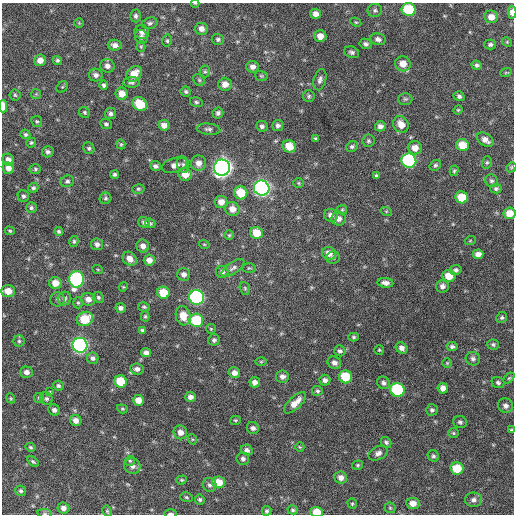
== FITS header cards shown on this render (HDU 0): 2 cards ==
NAXIS1  =                  512 / Axis length
NAXIS2  =                  512 / Axis length

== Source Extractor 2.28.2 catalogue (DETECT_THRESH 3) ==
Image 512 x 512 px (HDU 0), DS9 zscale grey, 1 PNG px = 1 image px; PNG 516 x 516 px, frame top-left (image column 1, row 512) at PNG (2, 3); each listed source drawn as its Kron ellipse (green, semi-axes under 4 px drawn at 4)
Background 297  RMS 18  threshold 53.8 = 3 sigma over >= 5 px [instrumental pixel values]
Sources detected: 234; all 234 listed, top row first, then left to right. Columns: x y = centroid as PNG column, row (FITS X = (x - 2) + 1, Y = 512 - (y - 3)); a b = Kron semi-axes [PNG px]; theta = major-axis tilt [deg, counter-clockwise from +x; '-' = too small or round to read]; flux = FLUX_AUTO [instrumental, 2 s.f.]
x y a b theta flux
195 3 4 3 - 860
409 9 7 6 - 57000
375 10 7 6 - 2900
512 12 6 4 -87 8000
316 14 5 5 - 6800
136 16 6 5 - 3000
491 17 7 6 - 11000
356 22 6 4 -27 1500
79 23 5 4 - 1200
150 23 8 5 15 2700
201 29 6 6 - 6500
142 32 7 7 - 4100
320 36 6 6 - 8800
141 37 7 6 - 3700
218 39 6 5 - 2600
378 39 8 6 -13 4300
167 41 6 4 77 1900
507 42 5 4 - 1400
365 44 6 5 - 3000
490 44 6 5 - 2600
115 45 7 5 -6 5800
141 47 5 4 - 1400
352 52 8 5 -22 3100
40 60 6 5 - 9100
57 60 5 4 - 2200
403 64 8 7 - 14000
476 65 5 4 - 2400
107 66 7 7 - 5200
252 67 6 6 - 5500
205 72 6 5 - 2100
506 72 6 3 19 1300
134 74 8 6 46 17000
96 75 7 6 - 4400
261 76 6 5 - 1700
199 80 6 5 - 1900
320 80 11 6 76 4000
132 82 8 5 3 2900
225 84 7 6 - 8100
104 85 4 4 - 2400
62 87 6 5 - 1300
186 92 5 5 - 2300
36 94 5 5 - 1600
122 94 6 6 - 12000
15 95 5 5 - 1700
309 96 6 6 - 2100
459 96 5 5 - 2800
405 99 7 5 -2 2300
196 102 6 5 - 2200
140 104 8 6 -35 31000
3 106 6 3 89 15000
458 110 5 4 - 1300
84 112 6 5 - 1900
218 113 5 5 - 3400
111 114 5 5 - 3100
37 121 6 5 - 1900
106 124 5 4 - 2300
401 124 9 7 -55 12000
164 125 5 5 - 6600
278 125 5 5 - 3300
262 126 6 5 - 3300
380 126 5 5 - 5000
208 129 12 5 -6 3600
25 134 5 4 - 2200
315 139 4 3 - 1800
485 140 9 6 -32 7500
368 141 6 6 - 2300
31 143 5 4 - 1800
121 144 5 4 - 1500
462 145 6 6 - 19000
289 146 7 6 - 20000
352 146 6 5 - 2400
89 148 6 5 - 2100
415 148 7 6 - 10000
48 152 6 5 - 3400
8 160 6 5 - 5700
409 161 7 7 - 190000
487 162 6 5 - 1900
199 163 8 7 - 7500
175 165 13 7 16 7400
183 165 8 6 -74 3500
435 165 6 5 - 2200
155 166 5 5 - 3200
511 167 5 4 - 1600
8 168 6 5 - 7400
222 168 8 8 - 700000
35 169 6 5 - 1900
454 171 5 4 - 1600
115 174 4 4 - 2400
185 174 7 6 - 13000
376 176 4 4 - 2000
67 181 7 5 24 2800
491 181 6 6 - 2500
298 183 5 5 - 1600
33 188 5 4 - 2400
262 188 8 7 - 410000
138 189 6 4 13 2000
496 189 5 5 - 2600
241 193 7 6 - 28000
23 196 6 5 - 2700
462 197 6 6 - 26000
106 198 6 6 - 2400
221 202 6 6 - 8900
31 208 5 5 - 2400
232 209 7 7 - 9000
342 210 5 4 - 1400
386 211 5 3 - 1300
510 213 6 5 - 16000
331 215 7 6 - 5500
339 219 7 7 - 5500
144 222 6 5 - 3600
150 223 5 4 - 1800
10 231 5 4 - 1600
59 231 4 4 - 2200
257 233 6 6 - 23000
229 235 5 5 - 1700
74 241 5 4 - 2000
470 241 5 3 - 1000
97 244 6 6 - 4000
204 244 5 3 - 1100
143 246 6 6 - 6500
329 253 7 6 - 9000
478 254 5 4 - 7600
333 258 7 6 - 2400
130 259 8 6 -43 8500
149 260 5 5 - 7400
233 268 13 5 34 4300
249 268 7 5 0 1600
98 270 5 3 - 1100
456 270 6 5 - 2900
222 272 6 6 - 3400
184 274 6 6 - 4700
449 276 6 6 - 17000
77 279 8 7 - 190000
55 283 6 6 - 12000
385 283 8 4 -7 5600
442 286 6 6 - 5000
123 287 5 3 - 1100
245 288 7 5 -69 2000
8 291 7 5 -1 14000
163 293 6 6 - 25000
98 297 6 5 - 2200
197 297 7 7 - 250000
64 298 7 6 - 3200
58 299 7 7 - 2900
88 299 7 6 - 7000
78 303 5 5 - 1800
144 307 6 4 -12 2000
120 308 5 5 - 3700
145 316 5 4 - 1800
183 316 10 7 -74 16000
502 317 5 5 - 2200
85 319 8 7 - 34000
196 320 7 6 - 59000
211 329 5 4 - 1300
143 330 4 4 - 2300
354 337 5 4 - 2000
214 340 6 5 - 2700
19 341 5 5 - 2200
493 344 6 5 - 2200
80 345 7 7 - 340000
452 346 5 4 - 2700
401 348 6 5 - 5300
379 350 5 5 - 1500
340 351 6 5 - 2900
146 353 5 4 - 5100
93 358 6 5 - 3200
473 359 7 6 - 3500
261 362 6 4 1 1500
334 363 7 6 - 5000
447 363 5 5 - 1500
137 369 7 5 -6 4600
26 372 6 5 - 5200
234 373 6 5 - 6300
282 376 6 6 - 5200
345 377 6 6 - 41000
509 378 6 4 44 1500
325 380 5 5 - 4300
120 381 6 6 - 32000
255 382 5 5 - 6000
498 382 6 5 - 2700
383 383 6 6 - 3400
58 386 5 5 - 2200
443 388 5 5 - 6800
397 390 7 6 - 120000
317 391 5 5 - 2200
49 392 4 3 - 1000
190 397 5 5 - 4700
11 398 5 4 - 1400
39 398 5 5 - 1700
46 399 6 6 - 2700
138 400 5 5 - 11000
295 403 14 6 43 13000
505 406 8 7 - 5300
122 409 5 4 - 1500
54 410 6 5 - 4100
432 410 6 5 - 2900
235 420 5 4 - 1600
76 421 6 5 - 6600
460 422 7 6 - 2800
253 428 6 5 - 3900
511 430 4 3 - 1300
180 432 7 6 - 7300
453 433 5 4 - 1700
192 439 5 3 - 1300
386 442 6 4 -43 2500
30 447 5 4 - 1800
300 447 5 4 - 1300
247 450 6 5 - 4300
378 453 10 6 26 4800
433 456 6 5 - 2400
243 459 6 6 - 3600
130 461 5 4 - 1600
33 462 7 4 -36 2000
358 465 5 4 - 1800
132 466 8 7 - 5500
457 468 6 6 - 32000
341 478 6 6 - 7000
182 480 5 4 - 1600
218 482 6 6 - 21000
210 485 7 6 - 3600
21 491 5 5 - 2300
186 497 6 5 - 1700
200 500 5 5 - 2300
473 500 8 7 - 4900
413 503 6 5 - 9300
352 504 5 4 - 1600
63 508 6 5 - 5400
390 508 5 5 - 1700
293 510 5 4 - 2200
107 511 6 4 -62 1600
267 511 5 4 - 2600
317 512 6 5 - 19000
45 513 7 4 -7 1800
170 513 6 3 0 2400
At the frame edge (FLAGS 8, measured only in part): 9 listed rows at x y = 195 3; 512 12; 3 106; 510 213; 8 291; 511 430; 317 512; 45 513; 170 513